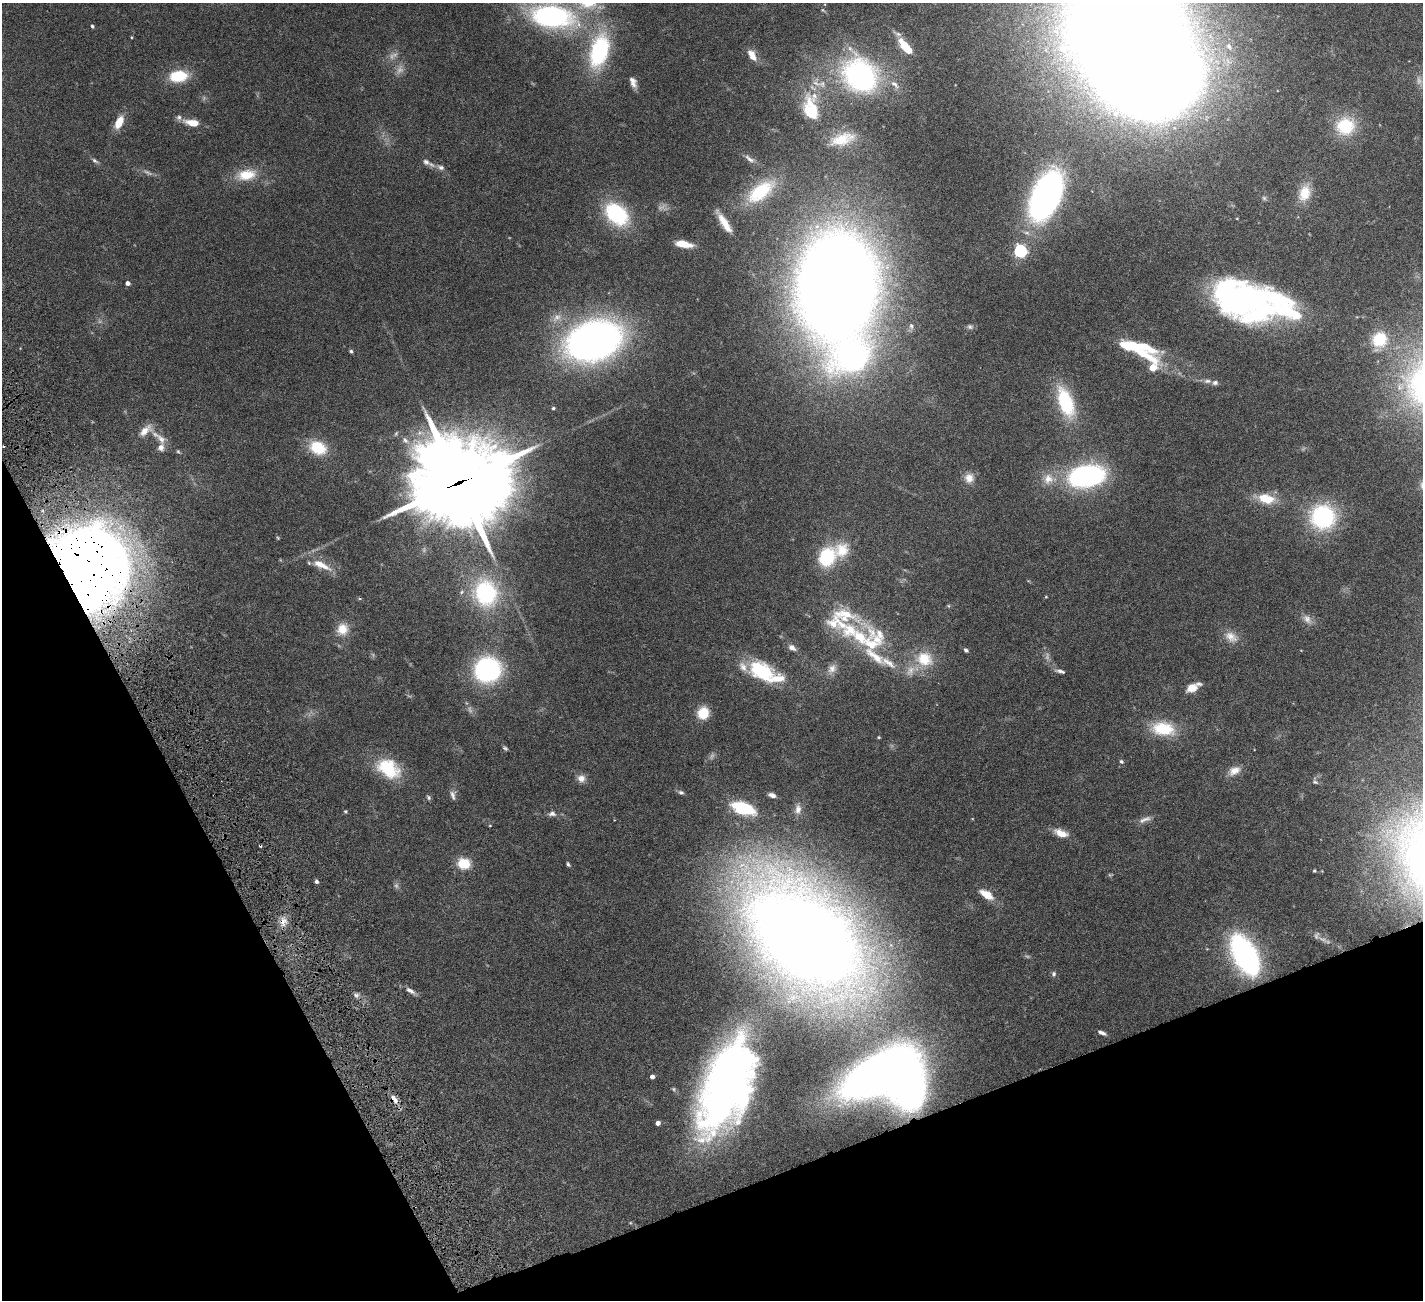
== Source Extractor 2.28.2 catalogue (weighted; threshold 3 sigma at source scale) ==
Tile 14 of 4 x 4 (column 2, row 4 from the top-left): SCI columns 1424-2844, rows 297-1594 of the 5741 x 5679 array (HDU 1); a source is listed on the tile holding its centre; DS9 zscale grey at full resolution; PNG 1425 x 1302 px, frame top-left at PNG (2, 3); no overlay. Shown black and unused: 21% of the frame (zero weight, under 4 of 8 exposures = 2% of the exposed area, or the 3 px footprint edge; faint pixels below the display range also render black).
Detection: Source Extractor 2.28.2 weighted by HDU 2 'WHT'; one run over the whole footprint, this tile lists its part. Background 0.0766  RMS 0.0028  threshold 0.0113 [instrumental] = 3 sigma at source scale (4.09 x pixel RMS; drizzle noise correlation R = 1.36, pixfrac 0.8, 0.05/0.05 arcsec/px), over >= 5 px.
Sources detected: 157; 14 too faint to see at this stretch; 6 inside a brighter object's white glare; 1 cosmic-ray / hot-pixel residue — not listed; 25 inside a brighter listed object's ellipse — not listed separately; the other 111 listed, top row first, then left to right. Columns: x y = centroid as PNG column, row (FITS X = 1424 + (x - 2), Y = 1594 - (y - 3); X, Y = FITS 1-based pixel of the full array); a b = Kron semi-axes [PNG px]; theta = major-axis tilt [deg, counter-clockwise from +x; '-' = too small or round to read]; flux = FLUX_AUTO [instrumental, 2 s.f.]
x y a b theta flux
552 16 48 24 -9 47
92 26 4 4 - 0.39
1126 28 76 61 -5 900
131 37 4 3 - 0.21
905 46 17 6 -48 5.7
1229 46 9 7 -61 1.2
599 51 40 21 75 26
752 55 16 8 -59 2.5
860 75 44 36 -45 48
178 76 19 12 7 8.7
633 83 13 7 -54 1.2
811 112 39 20 -86 12
179 117 7 7 - 0.77
119 122 15 8 65 4
192 123 15 7 -9 4.1
1345 126 24 22 15 11
842 139 33 15 16 6.5
749 159 15 6 -37 1.2
95 161 9 5 -32 0.64
426 162 10 8 -35 1.1
441 167 10 6 -17 1
246 175 26 15 9 6.6
760 191 38 17 37 12
1304 193 22 14 70 4.9
1046 196 45 22 66 97
1264 198 6 6 - 0.48
617 214 24 17 -42 22
1237 218 3 2 - 0.17
724 222 27 7 -57 4.5
683 244 18 7 -10 4.5
1020 251 6 5 - 45
128 283 4 4 - 1.1
837 286 66 47 85 720
1233 296 54 30 -30 83
557 317 16 9 34 2.4
911 326 8 6 -79 0.67
970 327 8 6 -11 0.64
1379 339 20 18 52 7.8
594 340 43 28 17 160
351 351 5 4 - 0.42
1144 354 53 15 -21 11
852 355 47 36 32 69
1207 381 11 6 -4 0.98
1066 402 40 18 -70 15
553 408 4 4 - 0.34
160 438 29 8 -40 2.9
405 440 12 7 -42 1.6
4 446 3 3 - 0.61
318 448 21 15 -24 8.1
1087 476 30 18 10 52
969 478 12 11 - 2.4
1048 479 15 13 70 3.4
458 483 36 31 10 2800
1265 498 19 10 -11 7
1323 517 22 22 - 29
827 557 22 17 61 13
321 565 30 10 -24 4.5
87 570 65 56 -85 470
486 593 33 28 -73 26
1046 597 5 3 - 0.19
844 615 55 17 -18 10
1307 619 15 9 -51 1.8
342 629 16 15 - 3.9
131 630 6 6 - 0.89
1231 637 19 13 -34 2.9
873 642 45 30 73 15
792 648 10 7 -32 1.4
966 650 5 4 - 0.59
924 659 23 20 -21 8.2
488 669 18 17 - 49
832 669 14 11 55 1.9
761 670 33 19 -14 13
1060 671 12 4 -13 0.87
1192 688 12 8 21 3
703 713 13 12 - 4.9
1163 729 30 17 -7 9.3
879 737 4 3 - 0.25
505 748 7 5 -36 0.44
1121 761 6 5 - 0.47
388 768 30 20 -31 12
1234 771 17 10 29 2.5
581 778 11 10 - 1.6
1315 782 8 5 -22 0.51
681 792 8 6 -16 0.61
453 795 14 7 -83 1.1
772 795 7 4 -19 1.4
428 797 7 6 - 0.48
743 808 21 11 -18 16
798 809 15 9 85 1.7
345 811 5 4 - 0.31
552 814 11 7 2 1.1
1145 819 20 7 18 1.5
490 825 4 3 - 0.18
1061 833 15 8 -20 3.4
464 864 14 12 -5 5.4
568 864 5 3 - 0.42
1314 871 4 4 - 0.29
316 881 4 4 - 0.78
986 894 19 9 -32 3.7
283 921 14 10 83 2.3
805 937 75 49 -43 740
1245 955 31 16 -62 67
1054 974 8 6 88 0.56
410 991 15 6 -30 1.3
356 995 7 6 - 0.71
1102 1033 9 4 -24 0.98
874 1076 47 19 35 250
652 1077 4 4 - 1.2
727 1083 97 41 69 160
394 1099 15 7 -54 2
658 1123 4 4 - 1.3
Overlapping masked pixels (flux is a lower limit): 5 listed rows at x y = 458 483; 87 570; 283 921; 727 1083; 394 1099
Isophote crosses this tile's border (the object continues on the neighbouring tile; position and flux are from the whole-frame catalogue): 2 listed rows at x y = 552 16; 1126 28